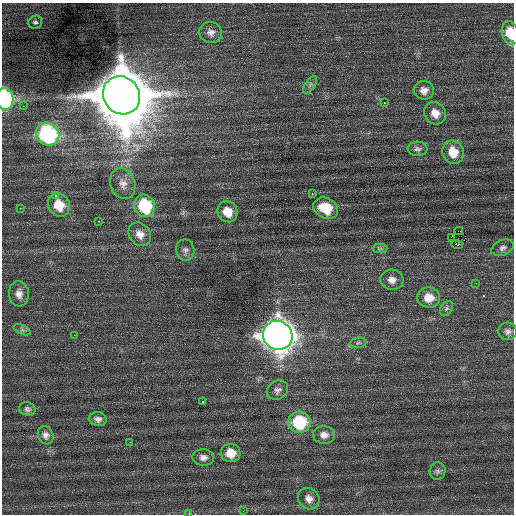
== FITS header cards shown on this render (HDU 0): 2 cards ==
NAXIS1  =                  512 / Axis length
NAXIS2  =                  512 / Axis length

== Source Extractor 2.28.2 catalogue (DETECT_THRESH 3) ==
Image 512 x 512 px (HDU 0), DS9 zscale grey, 1 PNG px = 1 image px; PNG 516 x 516 px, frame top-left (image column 1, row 512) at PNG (2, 3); each listed source drawn as its Kron ellipse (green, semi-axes under 4 px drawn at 4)
Background 0.0929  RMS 0.78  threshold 2.35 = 3 sigma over >= 5 px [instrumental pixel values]
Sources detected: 54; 1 with non-positive FLUX_AUTO (blend fragments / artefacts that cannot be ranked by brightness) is neither listed nor drawn; the other 53 listed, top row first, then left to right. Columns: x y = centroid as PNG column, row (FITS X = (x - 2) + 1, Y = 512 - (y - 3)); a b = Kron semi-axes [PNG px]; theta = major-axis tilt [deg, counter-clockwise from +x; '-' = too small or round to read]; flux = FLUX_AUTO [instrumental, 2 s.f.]
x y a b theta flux
35 22 7 6 - 150
211 32 11 10 - 340
510 33 12 8 -75 1200
310 85 10 5 55 140
424 90 10 9 - 330
122 95 19 18 - 450000
5 99 11 8 -85 6200
384 103 3 2 - 190
23 106 3 2 - 38
435 113 11 10 - 510
48 134 12 11 - 8800
417 149 10 7 -3 170
453 152 12 10 -69 960
123 184 16 12 -70 490
312 194 3 2 - 190
55 196 3 3 - 560
59 205 12 10 -55 1100
145 206 11 10 - 3300
20 208 2 2 - 130
326 208 13 10 -26 1500
228 212 11 9 -57 770
99 221 3 2 - 230
459 231 4 2 - 2600
140 234 13 10 -51 460
451 237 3 2 - 4000
457 245 6 2 -21 350
503 248 11 7 22 230
380 249 7 4 1 110
185 250 10 9 - 220
392 280 11 10 - 360
476 283 2 2 - 30
19 294 12 10 -83 360
429 298 11 10 - 800
446 308 8 5 55 130
22 330 9 4 -22 120
508 331 9 8 - 220
74 335 2 2 - 260
278 335 15 14 - 72000
358 343 8 5 9 120
277 390 11 9 29 260
203 402 3 3 - 140
27 409 8 6 -20 180
98 419 9 7 -9 240
299 422 11 10 - 3300
46 435 9 7 -68 250
324 435 11 8 -4 350
130 442 2 2 - 61
231 453 10 9 - 830
203 457 11 8 -2 280
438 471 9 8 - 170
309 499 11 10 - 400
243 511 3 2 - 61
189 514 2 2 - 660
At the frame edge (FLAGS 8, measured only in part): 3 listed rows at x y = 510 33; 5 99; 189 514
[1 non-positive-flux detection neither listed nor drawn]